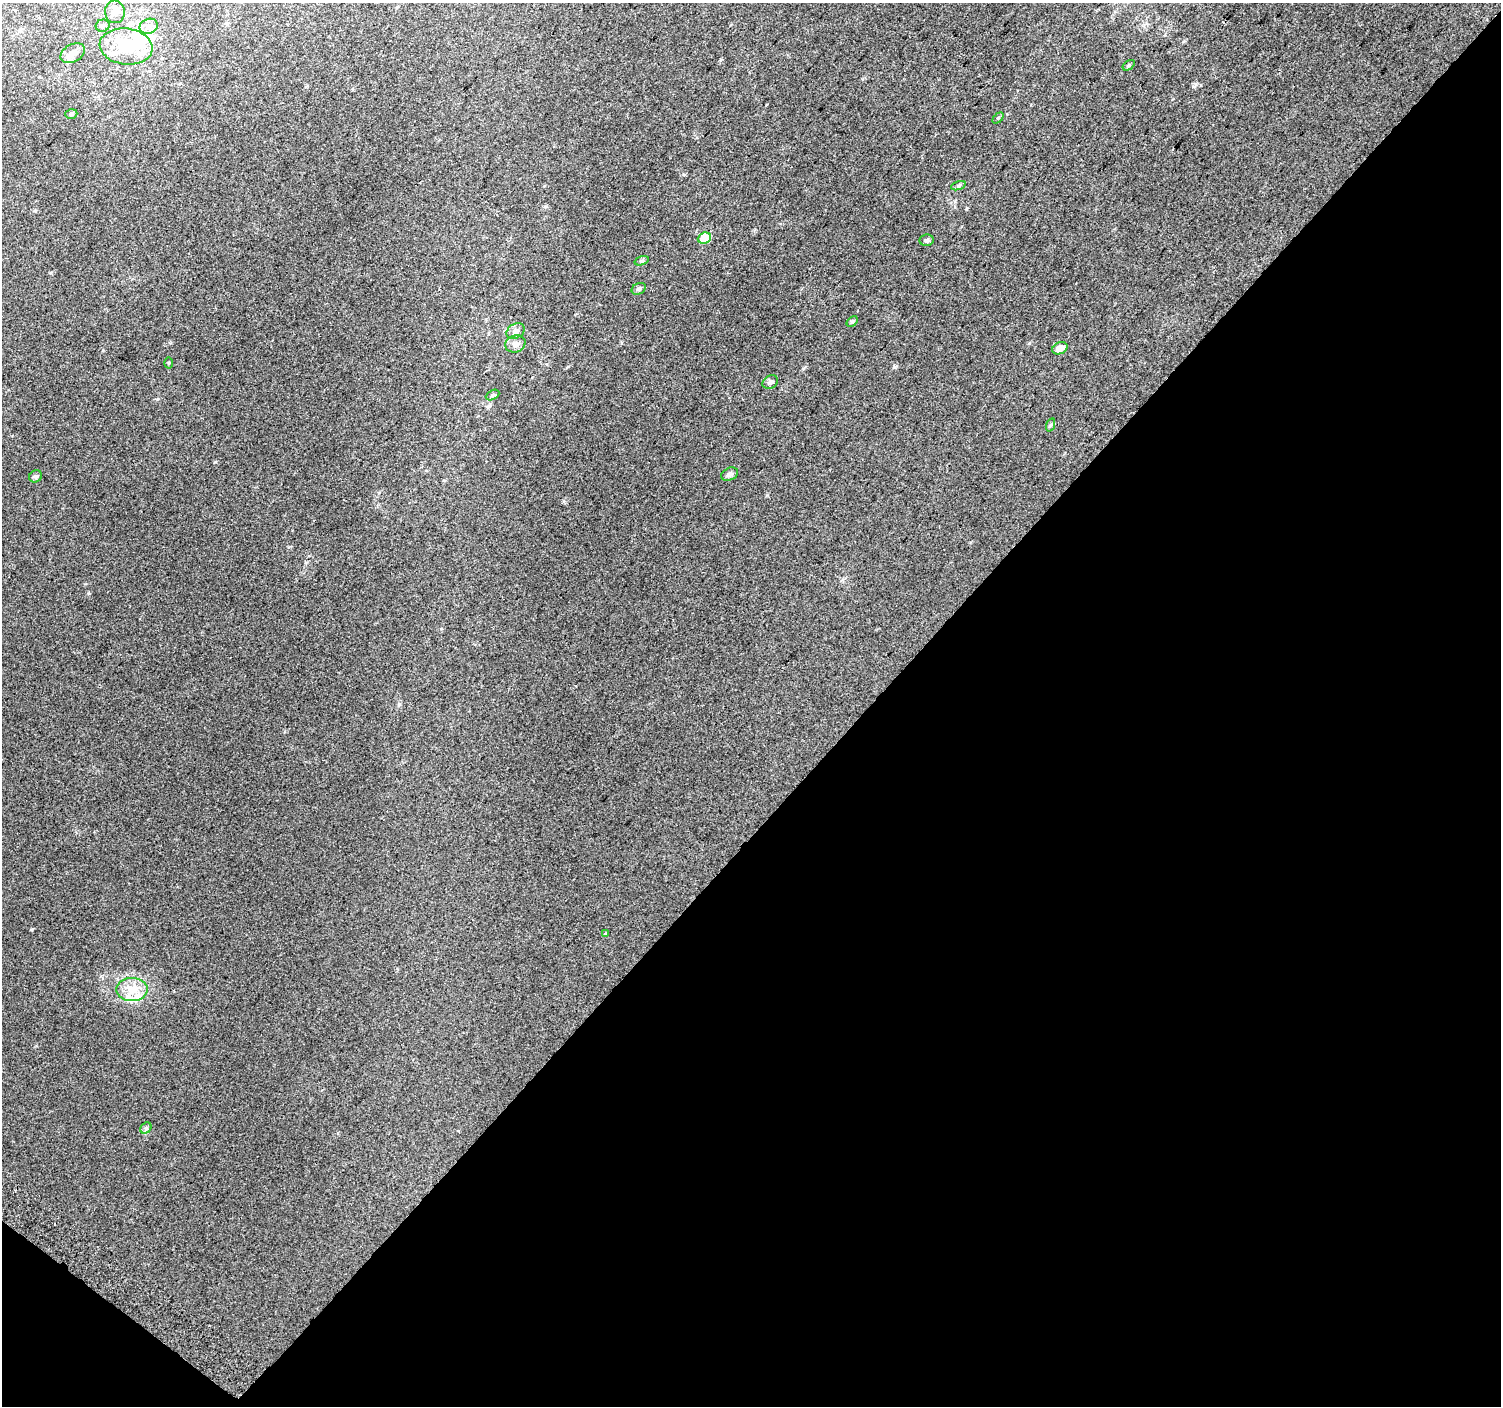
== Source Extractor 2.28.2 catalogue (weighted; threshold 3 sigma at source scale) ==
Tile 15 of 4 x 4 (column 3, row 4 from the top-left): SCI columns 3036-4534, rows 272-1675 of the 6062 x 6091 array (HDU 1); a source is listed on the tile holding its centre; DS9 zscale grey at full resolution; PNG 1503 x 1408 px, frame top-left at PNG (2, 3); each listed source drawn as its Kron ellipse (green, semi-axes under 4 px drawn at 4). Shown black and unused: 43% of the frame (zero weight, under 2 of 3 exposures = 2% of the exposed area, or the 3 px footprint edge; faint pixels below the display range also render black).
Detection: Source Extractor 2.28.2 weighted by HDU 2 'WHT'; one run over the whole footprint, this tile lists its part. Background 0.051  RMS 0.013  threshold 0.0565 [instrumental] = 3 sigma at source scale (4.5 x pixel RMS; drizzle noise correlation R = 1.50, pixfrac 1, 0.0396/0.0396 arcsec/px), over >= 5 px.
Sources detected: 31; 1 inside a brighter object's white glare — neither listed nor drawn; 4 inside a brighter listed object's ellipse — not listed separately; the other 26 listed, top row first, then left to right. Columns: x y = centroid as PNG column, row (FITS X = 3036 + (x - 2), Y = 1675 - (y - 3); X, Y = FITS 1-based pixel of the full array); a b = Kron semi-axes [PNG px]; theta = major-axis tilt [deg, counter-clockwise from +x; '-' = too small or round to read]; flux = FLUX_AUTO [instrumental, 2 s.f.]
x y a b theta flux
115 12 11 10 - 7.5
103 26 7 6 - 2.8
149 26 9 7 20 5.9
126 47 26 18 -7 60
73 53 13 8 29 7.3
1129 65 7 3 36 1.6
71 114 6 4 18 1.9
998 118 6 4 45 1.6
958 186 8 3 19 2
704 238 7 5 21 33
927 240 7 6 - 2.5
642 261 7 4 19 2
639 289 7 5 26 3
852 321 6 4 47 1.9
516 331 9 7 29 5.2
515 344 10 8 17 6.3
1060 348 8 5 26 11
169 363 5 3 - 1.2
770 382 8 6 30 3.7
492 395 7 4 27 2.2
1050 425 7 4 70 1.7
730 474 9 6 24 3.3
36 476 7 6 - 2.5
606 934 3 3 - 6.1
132 989 16 11 0 20
146 1128 6 5 - 2.3
Unlisted compact peaks at least as high as the median listed source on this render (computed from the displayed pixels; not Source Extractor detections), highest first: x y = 32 929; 215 462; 894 367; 88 593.